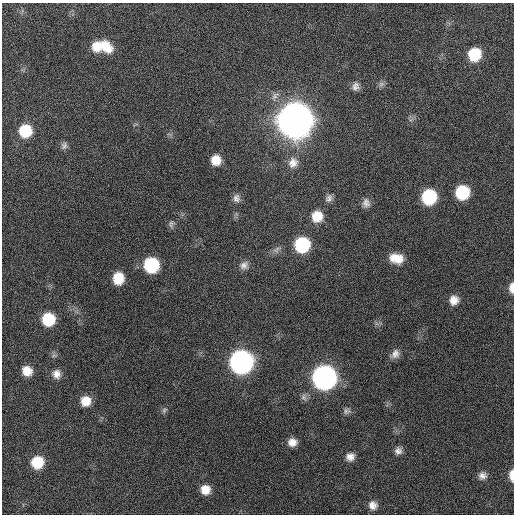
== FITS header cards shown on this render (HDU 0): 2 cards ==
NAXIS1  =                  512 / Axis length
NAXIS2  =                  512 / Axis length

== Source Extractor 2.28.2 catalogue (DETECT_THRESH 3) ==
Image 512 x 512 px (HDU 0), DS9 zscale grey, 1 PNG px = 1 image px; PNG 516 x 516 px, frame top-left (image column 1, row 512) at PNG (2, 3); no overlay
Background 427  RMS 11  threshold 34.5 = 3 sigma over >= 5 px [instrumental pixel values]
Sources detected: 43; all 43 listed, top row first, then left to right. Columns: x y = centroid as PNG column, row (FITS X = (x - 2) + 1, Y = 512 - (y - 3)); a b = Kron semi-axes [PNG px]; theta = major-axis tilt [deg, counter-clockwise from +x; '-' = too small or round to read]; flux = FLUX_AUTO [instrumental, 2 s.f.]
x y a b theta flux
96 46 13 11 83 1.2e+04
105 46 18 12 -42 1.6e+04
474 54 12 11 - 2.8e+04
381 84 8 8 - 2.5e+03
356 86 11 9 75 4.3e+03
295 120 14 13 - 3.2e+06
25 131 12 11 - 3.0e+04
64 146 10 8 67 2.9e+03
216 160 10 9 - 1.1e+04
293 163 15 13 74 8.0e+03
462 192 11 10 - 3.9e+04
429 197 12 11 - 5.6e+04
236 198 11 10 - 4.1e+03
329 198 11 8 50 3.4e+03
366 203 12 9 -80 4.4e+03
317 216 12 12 - 1.5e+04
171 224 11 7 84 2.4e+03
302 245 12 11 - 5.9e+04
276 249 13 7 37 3.6e+03
396 258 15 10 -11 1.3e+04
151 265 11 11 - 6.2e+04
244 265 13 11 32 5.0e+03
118 278 10 9 - 1.8e+04
512 288 12 6 -89 5.9e+03
454 300 11 10 - 7.7e+03
48 319 11 10 - 3.3e+04
395 354 12 9 41 5.1e+03
241 362 12 12 - 4.8e+05
27 371 11 10 - 1.1e+04
56 374 12 10 -68 6.2e+03
324 377 12 12 - 5.5e+05
304 397 10 8 90 2.8e+03
86 401 10 10 - 1.2e+04
164 410 8 6 54 1.8e+03
346 411 10 8 36 2.8e+03
292 442 9 8 - 6.3e+03
398 451 9 9 - 3.9e+03
350 457 11 9 23 5.6e+03
37 462 11 10 - 2.6e+04
512 475 12 5 -89 7.7e+03
482 476 11 10 - 4.6e+03
205 490 9 9 - 9.9e+03
373 505 11 10 - 6.2e+03
At the frame edge (FLAGS 8, measured only in part): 2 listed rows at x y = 512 288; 512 475